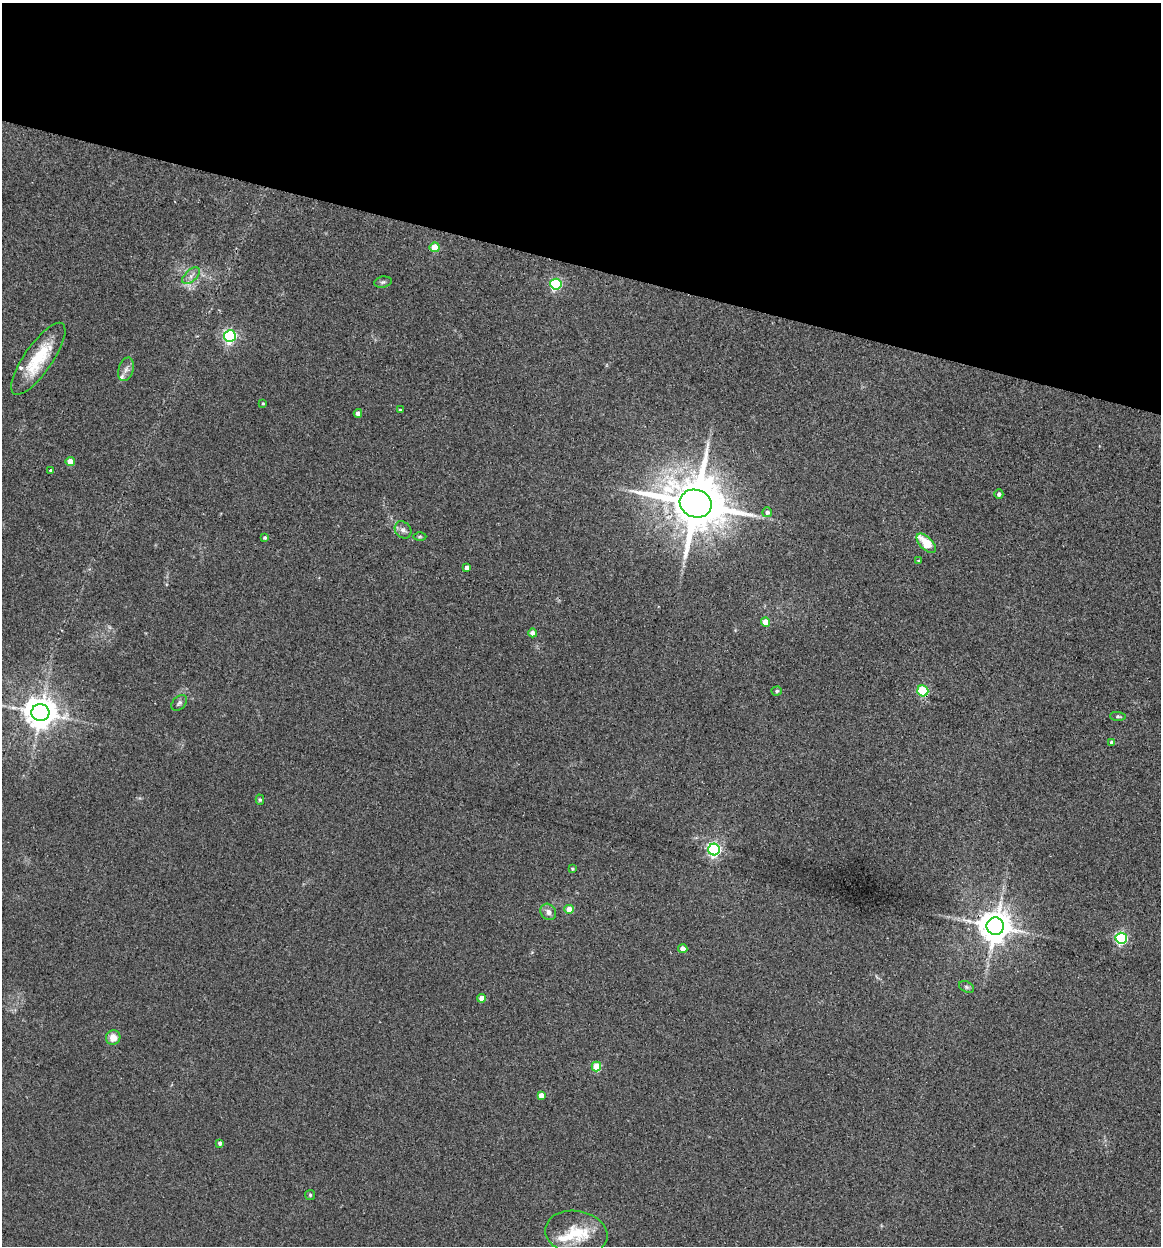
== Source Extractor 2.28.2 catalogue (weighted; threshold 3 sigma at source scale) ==
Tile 2 of 4 x 4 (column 2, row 1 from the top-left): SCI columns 1339-2497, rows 3749-4992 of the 5112 x 5007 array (HDU 1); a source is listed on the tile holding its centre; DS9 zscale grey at full resolution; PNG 1163 x 1248 px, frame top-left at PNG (2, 3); each listed source drawn as its Kron ellipse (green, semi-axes under 4 px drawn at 4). Shown black and unused: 21% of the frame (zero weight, under 2 of 3 exposures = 3% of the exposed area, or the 3 px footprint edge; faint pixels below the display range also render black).
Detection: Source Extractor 2.28.2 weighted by HDU 2 'WHT'; one run over the whole footprint, this tile lists its part. Background 0.0477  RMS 0.0086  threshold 0.0386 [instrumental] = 3 sigma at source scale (4.5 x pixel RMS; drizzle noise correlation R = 1.50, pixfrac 1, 0.05/0.05 arcsec/px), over >= 5 px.
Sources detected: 48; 3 inside a brighter listed object's ellipse — not listed separately; the other 45 listed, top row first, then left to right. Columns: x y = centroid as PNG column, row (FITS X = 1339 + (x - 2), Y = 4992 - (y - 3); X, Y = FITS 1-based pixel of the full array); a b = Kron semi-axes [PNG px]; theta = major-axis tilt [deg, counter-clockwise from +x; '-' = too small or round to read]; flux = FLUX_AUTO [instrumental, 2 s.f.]
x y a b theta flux
435 247 5 5 - 20
191 276 10 6 43 3.8
383 282 9 5 11 2
556 284 5 5 - 92
230 336 6 6 - 170
38 359 43 14 55 36
126 369 12 7 74 4
263 403 4 3 - 0.86
400 410 3 2 - 0.67
358 413 4 4 - 4.3
70 461 4 4 - 10
51 471 4 3 - 5.3
999 494 4 4 - 2.3
696 503 16 13 -19 6200
767 512 5 5 - 2.7
403 530 9 7 -48 3.3
420 536 6 4 1 1.2
265 538 4 3 - 1.4
926 543 12 6 -45 20
919 561 4 3 - 1
467 568 4 4 - 4.5
765 622 5 4 - 16
533 633 4 4 - 6.6
777 691 5 4 - 1.2
923 691 6 5 - 49
179 703 9 6 45 2.2
40 713 9 8 - 1500
1118 716 8 4 -4 1.3
1112 742 4 4 - 4.5
260 800 5 4 - 1.2
714 849 6 6 - 200
572 869 3 3 - 1
569 909 5 4 - 9
548 912 9 7 -53 3.8
995 926 9 8 - 1700
1121 938 5 5 - 130
683 949 4 4 - 6.6
966 987 8 5 -28 1.7
482 998 4 4 - 7.9
113 1038 7 7 - 8.1
596 1067 5 4 - 29
541 1095 4 4 - 6.8
220 1143 4 3 - 2.4
310 1195 5 5 - 1.1
576 1233 31 22 -10 31
Overlapping masked pixels (flux is a lower limit): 2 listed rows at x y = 923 691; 995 926